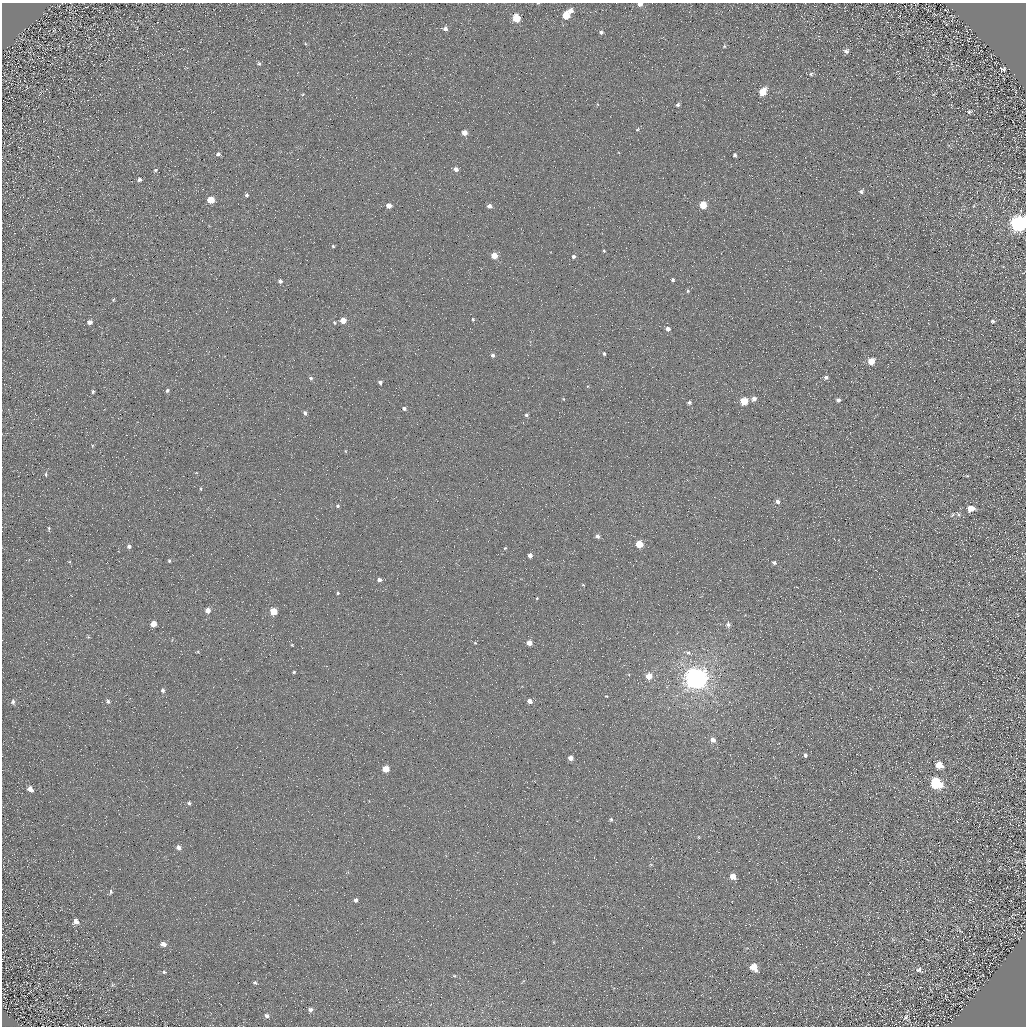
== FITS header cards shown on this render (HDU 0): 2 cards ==
NAXIS1  =                 1024 / Required FITS header
NAXIS2  =                 1024 / Required FITS header

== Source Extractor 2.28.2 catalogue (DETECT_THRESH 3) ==
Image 1024 x 1024 px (HDU 0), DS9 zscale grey, 1 PNG px = 1 image px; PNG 1028 x 1028 px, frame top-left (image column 1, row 1024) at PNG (2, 3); no overlay
Background 5.11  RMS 8.8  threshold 26.3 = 3 sigma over >= 5 px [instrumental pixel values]
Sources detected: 128; all 128 listed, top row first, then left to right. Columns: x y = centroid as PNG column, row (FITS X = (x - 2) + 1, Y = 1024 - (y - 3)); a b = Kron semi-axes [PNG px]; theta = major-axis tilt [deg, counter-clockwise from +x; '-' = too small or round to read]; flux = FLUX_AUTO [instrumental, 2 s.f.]
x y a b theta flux
640 4 4 3 - 3300
571 11 5 5 - 3100
566 15 5 5 - 14000
516 18 6 5 - 19000
445 29 5 4 - 2000
601 32 4 4 - 1600
306 44 5 3 - 560
724 46 5 4 - 830
846 51 7 6 - 2100
259 64 6 5 - 960
944 65 3 2 - 490
1003 69 8 5 -24 1100
811 74 6 5 - 1200
763 92 6 5 - 16000
303 94 5 3 - 560
678 105 5 4 - 1400
969 112 5 4 - 940
637 129 5 4 - 680
464 133 4 4 - 5000
218 154 5 4 - 1400
735 155 4 4 - 1300
456 169 5 4 - 2800
155 170 5 4 - 770
139 180 5 5 - 1300
861 191 7 5 44 1600
247 195 5 4 - 1100
211 200 5 5 - 12000
703 205 5 5 - 17000
389 206 4 4 - 4400
489 206 4 4 - 2900
973 206 5 3 - 480
1019 223 8 7 - 350000
333 246 3 3 - 740
604 251 3 3 - 620
494 255 5 4 - 11000
573 256 4 4 - 1700
673 280 3 3 - 1300
280 281 4 4 - 1600
688 291 4 4 - 840
113 300 5 3 - 620
473 319 4 3 - 670
343 320 5 4 - 7900
992 321 6 5 - 1200
90 322 5 5 - 2300
334 323 5 5 - 870
668 329 4 4 - 3200
604 353 4 3 - 1100
493 355 4 4 - 1400
871 361 5 5 - 12000
749 363 2 2 - 240
826 377 5 4 - 1600
311 378 6 5 - 1100
380 382 5 4 - 1500
167 390 5 4 - 1100
93 392 5 4 - 860
754 399 5 4 - 3200
838 400 4 4 - 2000
744 401 5 5 - 22000
689 402 4 4 - 1500
404 408 5 4 - 1500
305 413 5 4 - 1600
526 415 4 3 - 1100
92 446 5 3 - 490
345 451 5 3 - 520
46 474 6 3 -73 730
967 476 4 3 - 560
201 489 4 2 - 530
778 502 5 5 - 2100
338 506 4 4 - 950
971 508 6 5 - 8100
958 514 8 5 -49 1100
952 515 7 3 54 690
49 529 7 3 87 840
597 536 5 4 - 2200
639 544 5 5 - 18000
129 546 5 4 - 1500
505 548 4 3 - 590
530 555 4 4 - 3000
169 561 4 3 - 750
774 563 5 4 - 1700
379 580 5 4 - 2300
583 585 4 3 - 520
338 593 4 3 - 700
537 598 4 4 - 620
208 610 4 4 - 4900
273 611 5 5 - 14000
153 624 5 4 - 7300
728 624 6 5 - 1800
475 643 4 4 - 590
529 643 4 4 - 5700
292 645 4 3 - 510
688 653 7 5 -34 1500
294 672 4 3 - 700
649 676 5 4 - 11000
696 678 7 7 - 830000
163 690 5 5 - 1300
606 696 3 3 - 490
108 701 6 4 -84 1200
530 701 4 4 - 3800
13 702 7 5 86 1500
713 740 5 5 - 3700
805 755 5 4 - 1400
571 758 4 4 - 4800
939 765 6 5 - 9500
386 769 5 5 - 12000
936 783 7 6 - 74000
30 789 7 5 -52 3200
189 803 5 4 - 980
611 819 5 5 - 940
698 837 4 3 - 410
178 847 6 5 - 2300
651 865 5 3 - 490
348 872 5 3 - 580
733 876 5 4 - 7200
111 892 7 4 82 1000
356 900 4 4 - 2100
76 922 6 6 - 2900
960 931 8 3 -45 750
163 944 6 5 - 3100
754 967 6 5 - 12000
919 969 7 7 - 1800
164 972 5 5 - 990
255 983 4 4 - 920
112 985 6 3 71 780
29 993 4 2 - 550
310 1010 6 5 - 1900
267 1016 7 5 -12 1700
906 1017 10 6 58 1800
At the frame edge (FLAGS 8, measured only in part): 2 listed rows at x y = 640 4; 1019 223